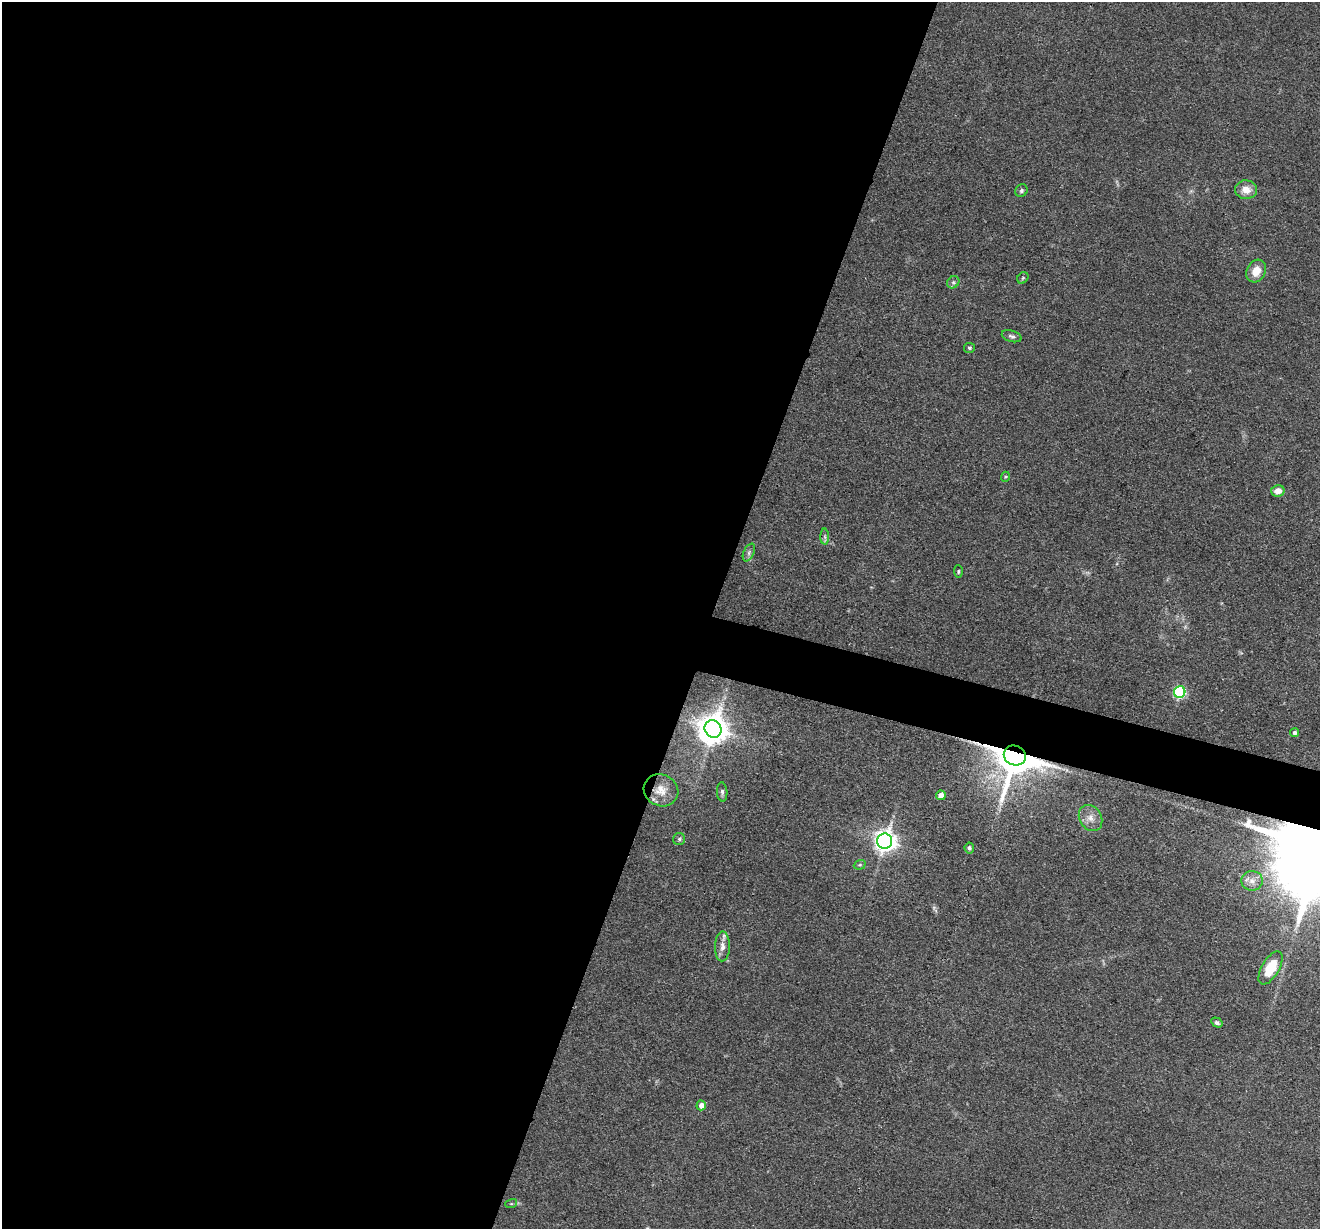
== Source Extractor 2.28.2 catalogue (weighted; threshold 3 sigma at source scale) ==
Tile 5 of 4 x 4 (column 1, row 2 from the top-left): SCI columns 2-1319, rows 2583-3809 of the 5276 x 5292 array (HDU 1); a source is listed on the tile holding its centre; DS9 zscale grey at full resolution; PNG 1322 x 1231 px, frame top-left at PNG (2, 2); each listed source drawn as its Kron ellipse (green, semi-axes under 4 px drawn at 4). Shown black and unused: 56% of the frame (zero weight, under 3 of 4 exposures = <1% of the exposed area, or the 3 px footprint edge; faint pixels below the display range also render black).
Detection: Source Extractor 2.28.2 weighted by HDU 2 'WHT'; one run over the whole footprint, this tile lists its part. Background 0.0803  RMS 0.0062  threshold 0.028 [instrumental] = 3 sigma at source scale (4.5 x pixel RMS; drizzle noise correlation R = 1.50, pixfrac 1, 0.05/0.05 arcsec/px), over >= 5 px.
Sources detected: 33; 1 too faint to see at this stretch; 1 inside a brighter object's white glare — neither listed nor drawn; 1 inside a brighter listed object's ellipse — not listed separately; the other 30 listed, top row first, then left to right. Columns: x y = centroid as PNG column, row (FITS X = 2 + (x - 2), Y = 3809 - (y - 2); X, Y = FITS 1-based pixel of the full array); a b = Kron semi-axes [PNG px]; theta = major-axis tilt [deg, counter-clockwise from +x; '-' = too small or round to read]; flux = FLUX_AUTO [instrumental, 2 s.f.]
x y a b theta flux
1246 190 11 9 -2 7.1
1021 191 7 6 - 1.4
1256 271 12 9 62 8.8
1023 278 6 5 - 0.86
953 282 6 5 - 1.6
1012 336 10 5 -17 1.7
969 348 5 5 - 1
1005 477 5 3 - 0.66
1278 491 6 5 - 5.9
825 537 8 4 -89 1.2
749 552 9 5 64 1.8
958 571 6 4 -86 0.78
1180 692 6 5 - 77
713 729 9 8 - 830
1294 733 4 4 - 1.8
1015 755 11 9 -22 2800
661 790 17 15 -26 8
722 792 9 5 -86 1.6
941 795 5 4 - 7.1
1090 818 14 11 -57 5.5
679 839 6 6 - 1.2
885 841 7 7 - 470
969 848 5 4 - 1.3
860 865 6 4 19 0.94
1252 881 11 10 - 4.6
722 946 15 7 88 4.1
1271 968 18 8 60 20
1217 1023 6 4 -31 1.4
701 1105 5 4 - 4.2
511 1204 6 4 18 0.81
Overlapping masked pixels (flux is a lower limit): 2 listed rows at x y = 1015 755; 661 790